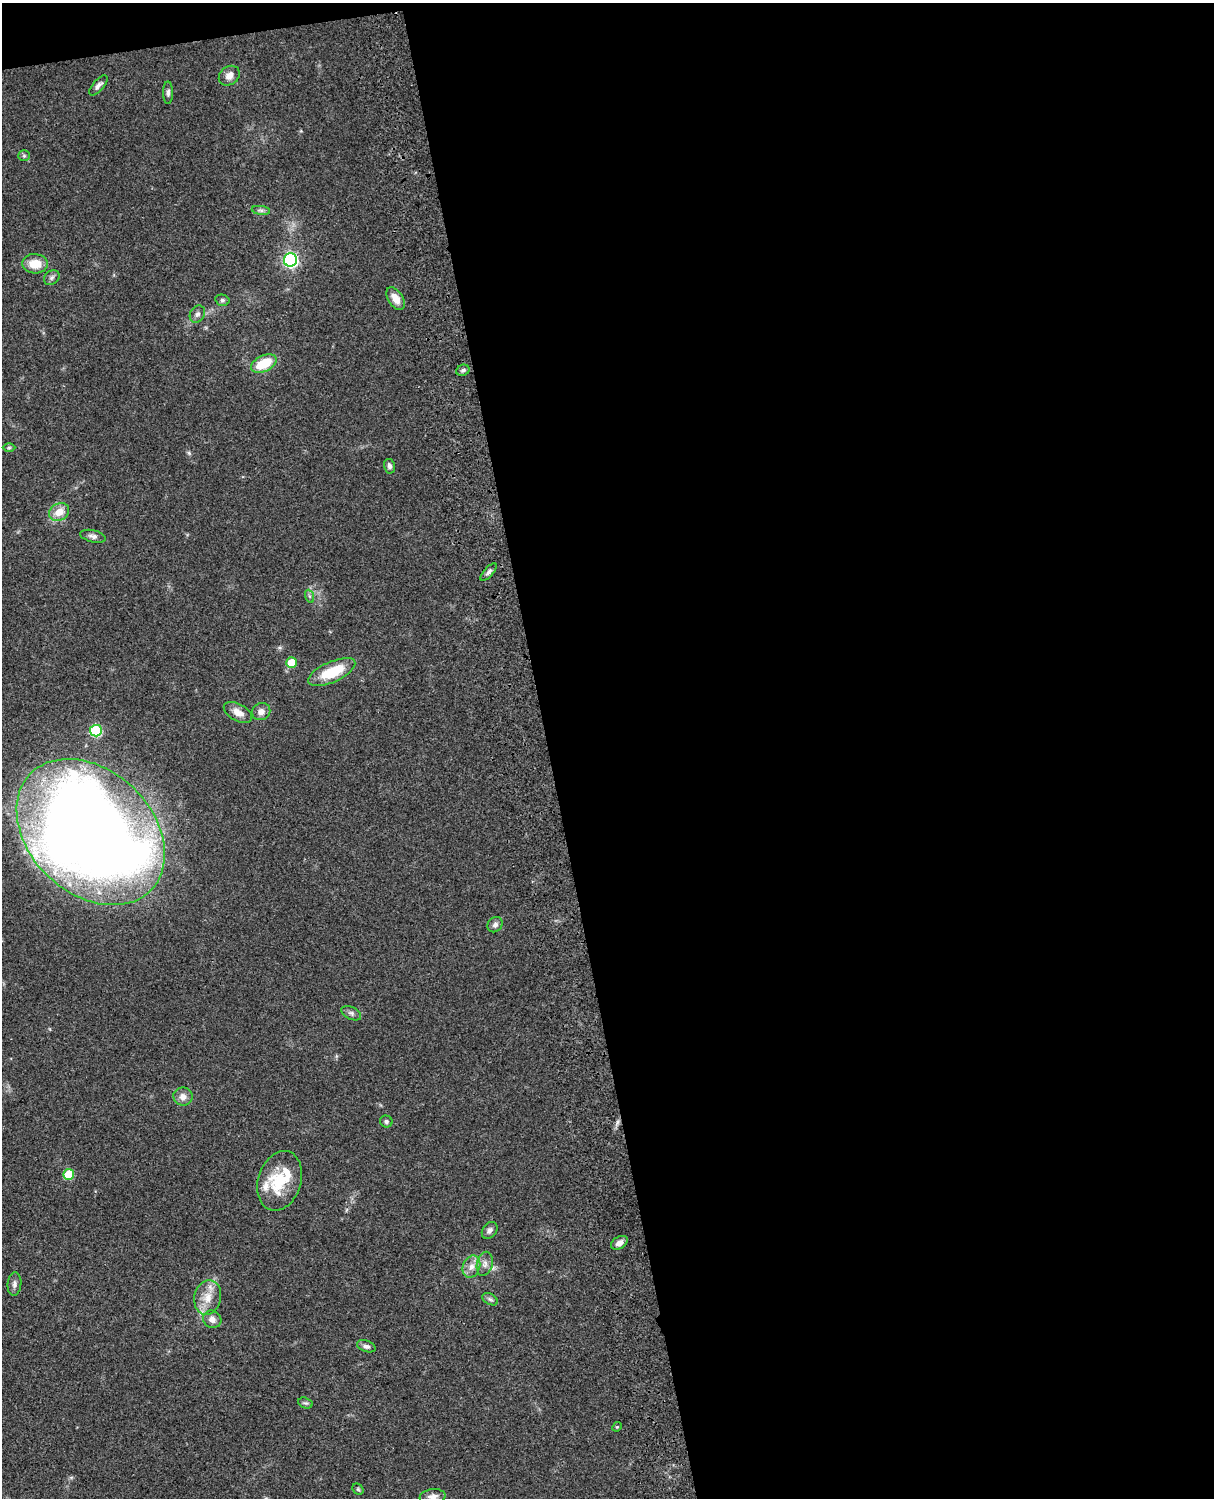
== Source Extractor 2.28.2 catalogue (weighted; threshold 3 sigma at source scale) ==
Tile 4 of 4 x 3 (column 4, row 1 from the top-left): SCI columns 3758-4969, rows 3268-4763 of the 5088 x 4927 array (HDU 1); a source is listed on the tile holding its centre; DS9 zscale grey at full resolution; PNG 1216 x 1500 px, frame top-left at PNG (2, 3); each listed source drawn as its Kron ellipse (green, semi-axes under 4 px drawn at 4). Shown black and unused: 56% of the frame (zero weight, under 3 of 4 exposures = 6% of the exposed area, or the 3 px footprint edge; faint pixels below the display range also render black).
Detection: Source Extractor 2.28.2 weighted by HDU 2 'WHT'; one run over the whole footprint, this tile lists its part. Background 0.0771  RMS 0.0058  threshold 0.0259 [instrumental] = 3 sigma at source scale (4.5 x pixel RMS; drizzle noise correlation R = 1.50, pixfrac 1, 0.05/0.05 arcsec/px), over >= 5 px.
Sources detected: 47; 3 inside a brighter listed object's ellipse — not listed separately; the other 44 listed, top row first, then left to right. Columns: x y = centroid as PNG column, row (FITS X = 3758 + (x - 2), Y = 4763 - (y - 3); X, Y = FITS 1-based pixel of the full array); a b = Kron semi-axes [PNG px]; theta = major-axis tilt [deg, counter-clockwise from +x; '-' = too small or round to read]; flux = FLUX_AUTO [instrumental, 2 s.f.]
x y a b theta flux
229 76 11 9 37 4.1
98 85 12 5 49 2.2
168 93 11 5 89 1.7
24 156 6 5 - 0.89
261 210 9 4 -8 1.6
290 260 7 6 - 130
35 264 13 10 -4 9.4
52 278 8 6 39 1.7
395 298 12 7 -57 6.4
222 300 7 5 -14 1.1
197 314 9 7 59 2
264 363 14 8 26 18
463 370 7 5 24 1.4
9 448 6 4 0 0.86
389 466 7 5 -78 1.6
59 512 10 8 28 7.2
93 536 13 6 -13 2.1
488 572 11 4 47 1.8
309 596 7 4 -71 1
291 662 5 5 - 12
332 672 25 10 24 20
238 712 15 8 -29 4.7
261 712 9 8 - 3.5
96 731 6 6 - 46
91 832 84 61 -44 1200
495 925 8 7 - 2.1
351 1013 10 6 -26 2
183 1096 9 9 - 3.8
386 1121 6 6 - 1.3
69 1174 5 5 - 21
280 1181 30 21 72 23
490 1230 9 7 53 2.1
619 1243 9 6 33 3.3
485 1264 12 7 77 3.3
471 1267 11 8 68 4.4
14 1284 12 7 83 2.1
208 1297 17 13 78 8.9
490 1299 8 5 -30 1.3
212 1319 9 8 - 3.2
366 1346 9 5 -19 2.1
305 1403 7 5 -18 1.1
617 1427 5 4 - 0.64
358 1489 6 5 - 0.81
433 1497 13 7 7 3
Isophote crosses this tile's border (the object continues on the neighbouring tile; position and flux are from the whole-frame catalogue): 1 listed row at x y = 433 1497